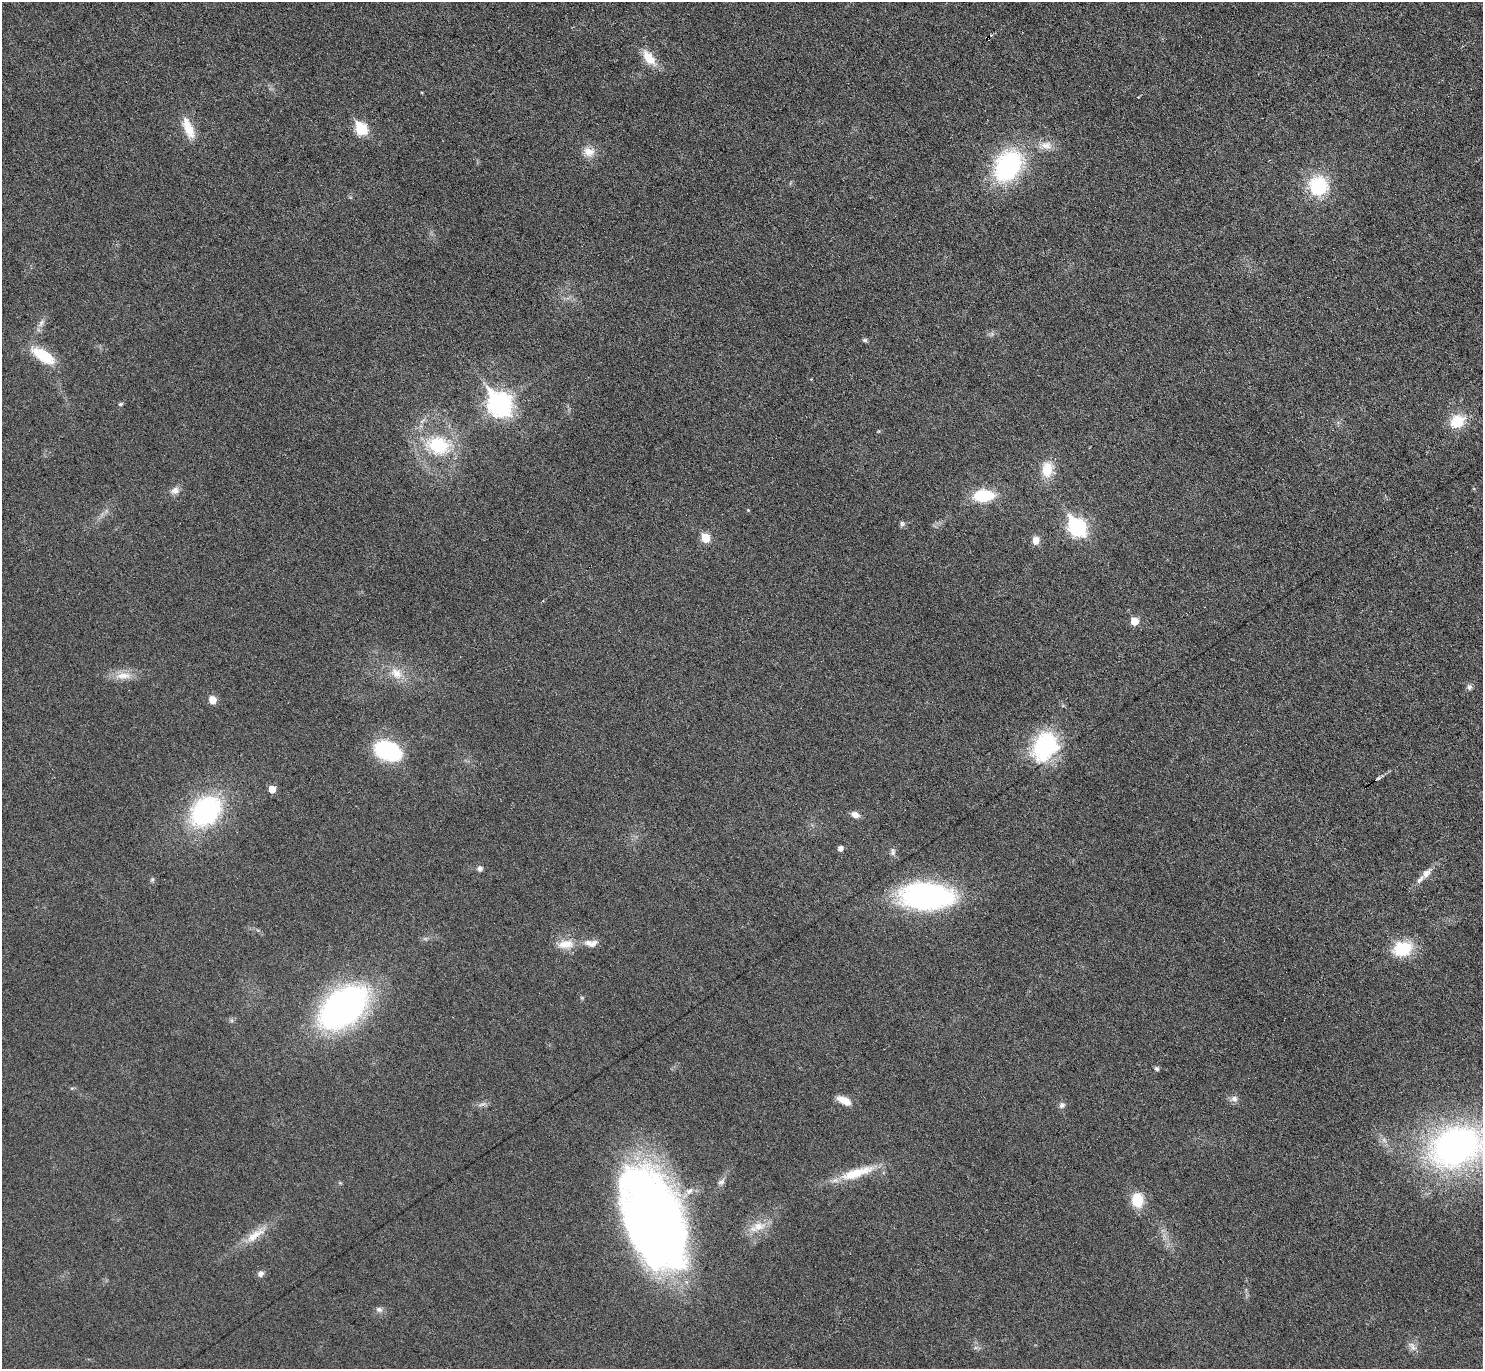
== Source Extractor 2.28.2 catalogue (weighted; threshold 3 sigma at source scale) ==
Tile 10 of 4 x 4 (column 2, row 3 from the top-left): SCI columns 1482-2962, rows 1523-2889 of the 5926 x 5921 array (HDU 1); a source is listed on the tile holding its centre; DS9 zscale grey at full resolution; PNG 1485 x 1371 px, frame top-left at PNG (2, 2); no overlay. Shown black and unused: <1% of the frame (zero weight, under 3 of 6 exposures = <1% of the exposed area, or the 3 px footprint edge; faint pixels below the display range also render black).
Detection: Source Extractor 2.28.2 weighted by HDU 2 'WHT'; one run over the whole footprint, this tile lists its part. Background 0.0346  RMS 0.004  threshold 0.0163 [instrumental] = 3 sigma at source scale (4.09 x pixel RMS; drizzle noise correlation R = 1.36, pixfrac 0.8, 0.05/0.05 arcsec/px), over >= 5 px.
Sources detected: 63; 1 cosmic-ray / hot-pixel residue — not listed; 2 inside a brighter listed object's ellipse — not listed separately; the other 60 listed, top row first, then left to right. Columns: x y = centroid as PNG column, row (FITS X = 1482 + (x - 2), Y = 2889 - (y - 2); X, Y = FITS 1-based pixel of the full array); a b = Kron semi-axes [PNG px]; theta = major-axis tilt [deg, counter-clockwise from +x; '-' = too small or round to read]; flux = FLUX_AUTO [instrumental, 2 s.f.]
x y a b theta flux
649 58 24 11 -53 6.5
188 128 31 11 -68 7.1
361 129 7 6 - 28
1046 145 17 11 -5 3.9
589 152 16 12 -11 4.1
1008 166 34 24 57 48
1318 186 19 18 - 22
41 323 11 6 64 1.7
865 340 7 5 -16 0.69
43 356 30 12 -32 13
120 404 6 4 16 0.57
499 404 10 8 -54 260
1457 421 14 12 30 11
437 446 27 20 -12 21
1047 469 21 14 79 7.4
175 490 12 9 22 2.1
984 496 20 12 2 16
748 510 4 3 - 0.33
902 524 8 6 -58 0.87
1077 527 9 7 -53 110
705 538 6 5 - 10
1036 540 10 8 77 2.8
1134 621 5 5 - 7.2
397 673 16 14 -43 5.5
123 676 24 9 2 4.9
1469 687 7 6 - 1.1
213 700 6 5 - 5.9
1044 747 34 25 62 35
388 750 24 16 -21 37
1378 779 9 3 30 0.81
272 789 5 5 - 4.8
206 811 28 21 44 62
855 815 10 7 -21 2.1
840 848 5 5 - 1.8
893 852 11 6 -80 1.3
480 868 6 5 - 1.4
1426 873 13 8 48 2.7
152 880 6 5 - 0.62
926 896 41 21 -1 100
566 944 24 12 7 5.8
593 944 13 7 37 2
1402 949 16 12 14 19
582 998 6 4 -72 0.46
343 1008 41 26 39 140
1156 1068 5 4 - 1
72 1088 6 4 18 0.43
1234 1099 10 8 0 1.6
844 1101 16 7 -25 4.9
1062 1105 7 7 - 1.2
1456 1147 54 38 22 140
857 1173 50 12 18 13
721 1182 11 7 35 1.4
689 1191 12 8 32 2.5
1137 1200 18 13 -83 8.3
654 1220 86 43 -68 410
757 1227 24 11 23 6
255 1235 31 10 35 6.7
261 1274 9 7 38 1.4
379 1309 10 7 -22 1.4
1412 1346 16 6 -53 2.1
Isophote crosses this tile's border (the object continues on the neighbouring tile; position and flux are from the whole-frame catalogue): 1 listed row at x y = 1456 1147